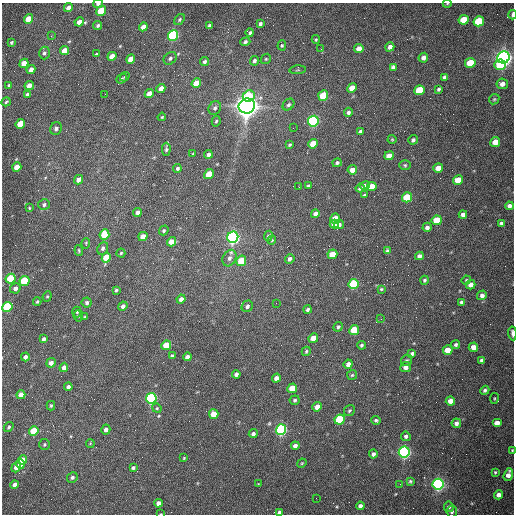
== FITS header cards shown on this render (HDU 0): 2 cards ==
NAXIS1  =                  512 /fastest changing axis
NAXIS2  =                  512 /next to fastest changing axis

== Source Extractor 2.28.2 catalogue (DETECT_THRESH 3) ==
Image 512 x 512 px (HDU 0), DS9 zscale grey, 1 PNG px = 1 image px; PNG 516 x 516 px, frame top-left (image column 1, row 512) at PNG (2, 3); each listed source drawn as its Kron ellipse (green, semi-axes under 4 px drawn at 4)
Background 1530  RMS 23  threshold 69.2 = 3 sigma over >= 5 px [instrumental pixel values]
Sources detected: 224; all 224 listed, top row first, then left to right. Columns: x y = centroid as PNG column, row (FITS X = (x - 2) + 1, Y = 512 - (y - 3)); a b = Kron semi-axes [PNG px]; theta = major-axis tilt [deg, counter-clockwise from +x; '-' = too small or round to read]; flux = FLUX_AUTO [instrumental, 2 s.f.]
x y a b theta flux
98 4 5 3 - 3.5e+03
447 4 4 3 - 1.2e+03
68 8 4 4 - 8.0e+03
101 11 5 4 - 6.4e+04
513 15 5 2 - 5.0e+03
28 19 5 4 - 3.0e+04
179 19 6 4 53 2.6e+03
464 20 5 4 - 3.3e+04
479 21 5 5 - 9.6e+04
79 22 5 4 - 1.0e+04
260 24 4 3 - 3.9e+03
98 25 4 3 - 3.0e+03
210 25 4 3 - 4.4e+03
143 27 4 4 - 1.0e+04
250 32 4 3 - 3.1e+03
173 35 5 5 - 2.6e+05
51 36 3 3 - 1.7e+03
316 39 4 4 - 1.6e+03
12 42 3 3 - 2.1e+03
245 42 5 4 - 3.5e+03
282 45 5 4 - 1.9e+03
390 47 5 4 - 7.3e+03
321 49 3 2 - 7.5e+02
359 49 5 4 - 1.5e+04
65 50 5 4 - 1.8e+04
44 53 6 5 - 4.0e+03
96 54 4 4 - 2.0e+03
112 56 5 4 - 1.6e+04
503 57 6 6 - 1.1e+06
170 58 7 5 43 4.0e+03
423 58 5 4 - 7.2e+03
131 59 5 4 - 2.0e+04
266 59 5 4 - 1.9e+03
254 61 5 4 - 3.8e+03
204 62 4 3 - 3.3e+03
24 63 5 4 - 1.9e+04
470 63 5 5 - 5.4e+04
500 65 6 5 - 4.4e+04
393 67 4 4 - 4.5e+03
31 70 4 4 - 9.0e+03
298 70 8 3 5 2.0e+03
125 77 5 4 - 2.0e+03
444 77 4 3 - 3.7e+03
121 79 5 4 - 1.9e+03
196 83 5 4 - 2.6e+04
502 84 6 5 - 8.8e+03
9 85 3 3 - 2.3e+03
29 86 5 4 - 1.2e+04
161 88 5 4 - 1.0e+04
352 88 5 4 - 2.2e+04
439 89 4 3 - 2.7e+03
419 90 5 5 - 6.1e+04
27 94 4 3 - 3.0e+03
105 94 2 2 - 7.4e+02
149 94 5 4 - 1.5e+04
249 96 6 5 - 5.5e+04
323 96 5 5 - 6.9e+04
494 99 6 4 44 2.2e+03
6 102 5 3 - 1.7e+03
288 105 6 5 - 3.8e+03
247 106 8 7 - 2.1e+06
215 108 7 6 - 4.3e+03
348 112 4 4 - 3.9e+03
162 117 4 3 - 1.5e+03
216 121 5 4 - 2.2e+03
313 121 5 5 - 3.5e+05
20 124 5 4 - 4.3e+04
56 128 6 5 - 5.0e+03
293 128 2 2 - 6.5e+02
360 131 4 3 - 2.8e+03
392 139 4 4 - 1.6e+03
413 140 5 4 - 3.6e+03
495 142 5 4 - 2.1e+04
313 144 5 4 - 2.3e+04
290 145 4 3 - 1.9e+03
166 149 6 4 89 3.3e+03
193 153 4 3 - 1.3e+03
208 154 4 4 - 4.1e+03
389 156 5 4 - 1.3e+04
337 163 5 4 - 2.9e+03
405 165 6 5 - 2.4e+03
17 167 5 4 - 2.4e+04
177 168 4 4 - 3.0e+03
438 168 5 4 - 1.8e+04
352 170 4 4 - 1.2e+04
209 174 5 4 - 3.4e+04
78 180 5 4 - 8.3e+03
458 180 5 4 - 2.6e+04
308 186 4 3 - 2.6e+03
365 186 5 4 - 7.1e+03
372 186 5 4 - 2.2e+04
299 187 2 2 - 1.1e+03
360 188 4 4 - 4.4e+03
364 195 3 3 - 1.7e+03
407 197 5 5 - 6.7e+04
44 205 6 5 - 3.7e+03
509 206 4 4 - 6.4e+03
29 208 3 3 - 1.4e+03
137 212 4 4 - 5.6e+03
315 214 4 4 - 6.1e+03
463 215 4 4 - 5.7e+03
335 219 5 5 - 2.7e+04
437 220 5 4 - 4.8e+04
501 223 4 3 - 3.7e+03
334 224 4 4 - 1.3e+04
339 224 5 4 - 4.7e+03
427 227 4 4 - 5.2e+03
164 230 5 4 - 2.6e+03
104 234 5 5 - 4.5e+04
268 236 5 4 - 3.8e+03
143 237 5 4 - 1.5e+04
233 237 6 5 - 7.3e+05
272 240 4 4 - 1.7e+03
171 242 5 4 - 1.3e+04
86 243 5 4 - 1.6e+03
103 248 7 5 65 4.1e+03
79 251 5 3 - 1.7e+03
388 251 4 4 - 4.4e+03
121 253 4 4 - 1.9e+03
332 254 5 4 - 2.9e+04
419 256 4 4 - 5.6e+03
106 258 5 4 - 4.1e+04
229 258 8 6 64 6.8e+03
290 259 5 4 - 4.5e+03
241 261 5 5 - 3.8e+04
10 279 5 4 - 7.1e+04
425 280 4 4 - 3.0e+03
466 280 5 4 - 1.8e+03
24 281 5 4 - 8.3e+04
354 284 5 5 - 1.7e+05
471 285 5 4 - 9.1e+03
15 288 5 5 - 6.4e+03
381 289 4 4 - 1.8e+03
116 290 4 3 - 2.6e+03
482 295 5 5 - 4.8e+03
47 296 5 4 - 2.1e+03
181 299 4 4 - 5.3e+03
37 302 4 3 - 2.0e+03
461 302 4 3 - 2.9e+03
87 303 5 5 - 4.1e+03
276 303 2 2 - 9.6e+02
123 306 5 4 - 5.6e+03
247 306 6 5 - 4.6e+03
7 307 5 4 - 1.4e+05
308 309 4 4 - 3.4e+03
77 312 5 4 - 2.3e+03
78 316 5 4 - 2.6e+03
85 317 4 3 - 1.7e+03
381 319 3 3 - 1.2e+03
338 327 5 4 - 2.8e+03
354 330 5 5 - 6.6e+04
512 333 7 3 -84 5.6e+03
313 338 5 4 - 1.6e+04
44 339 4 3 - 4.5e+03
166 345 5 4 - 3.5e+04
361 345 4 4 - 2.7e+03
456 345 4 4 - 3.0e+03
473 347 5 4 - 1.1e+04
448 350 5 4 - 2.0e+04
306 351 5 3 - 2.2e+03
412 354 4 4 - 3.5e+03
172 356 4 3 - 3.9e+03
25 357 4 4 - 5.9e+03
187 357 4 4 - 6.1e+03
482 360 4 4 - 5.0e+03
407 361 6 5 - 3.5e+03
51 363 5 4 - 7.2e+03
348 364 5 4 - 6.5e+03
64 367 5 4 - 6.5e+03
406 367 5 5 - 7.0e+03
236 374 4 3 - 4.8e+03
352 375 5 5 - 2.1e+03
276 378 4 4 - 7.9e+03
68 387 4 3 - 4.3e+03
292 388 5 4 - 3.1e+04
485 390 5 4 - 3.4e+03
21 395 4 4 - 1.4e+04
151 398 5 5 - 3.5e+05
494 398 5 3 - 1.6e+03
295 400 5 5 - 2.6e+03
450 401 4 4 - 1.3e+04
51 406 5 4 - 1.9e+03
317 407 5 4 - 1.1e+04
157 408 5 4 - 1.9e+03
349 411 6 5 - 2.4e+03
214 414 5 4 - 2.2e+04
340 420 5 5 - 1.1e+05
376 420 5 4 - 2.6e+03
456 423 4 4 - 5.6e+03
497 423 5 4 - 1.0e+04
9 427 5 4 - 2.2e+03
106 430 5 4 - 5.7e+03
281 430 5 5 - 4.3e+05
34 431 5 4 - 4.9e+04
253 434 4 4 - 3.8e+03
406 436 5 4 - 4.1e+03
90 443 4 4 - 1.4e+03
44 444 6 5 - 2.7e+03
295 446 4 4 - 6.0e+03
512 450 4 3 - 1.4e+03
404 452 5 5 - 5.7e+05
373 454 4 4 - 4.4e+03
184 458 4 3 - 1.5e+03
23 460 4 4 - 1.7e+04
302 463 5 3 - 1.6e+03
21 464 5 4 - 1.4e+04
16 467 5 4 - 9.9e+03
133 468 4 3 - 3.1e+03
495 472 4 3 - 1.9e+03
508 475 6 4 72 9.4e+03
72 477 5 5 - 3.6e+03
410 481 4 3 - 2.2e+03
258 484 3 2 - 9.8e+02
400 484 2 2 - 7.9e+02
438 484 5 5 - 6.4e+05
15 485 4 4 - 5.7e+03
499 495 4 4 - 8.3e+03
316 498 2 2 - 3.3e+03
158 503 4 4 - 7.5e+03
360 506 4 4 - 6.0e+03
449 507 5 5 - 3.4e+03
279 512 4 3 - 3.0e+03
452 512 6 5 - 3.8e+03
161 514 3 2 - 1.0e+03
At the frame edge (FLAGS 8, measured only in part): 7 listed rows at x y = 98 4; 447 4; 513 15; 512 333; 512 450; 279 512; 161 514